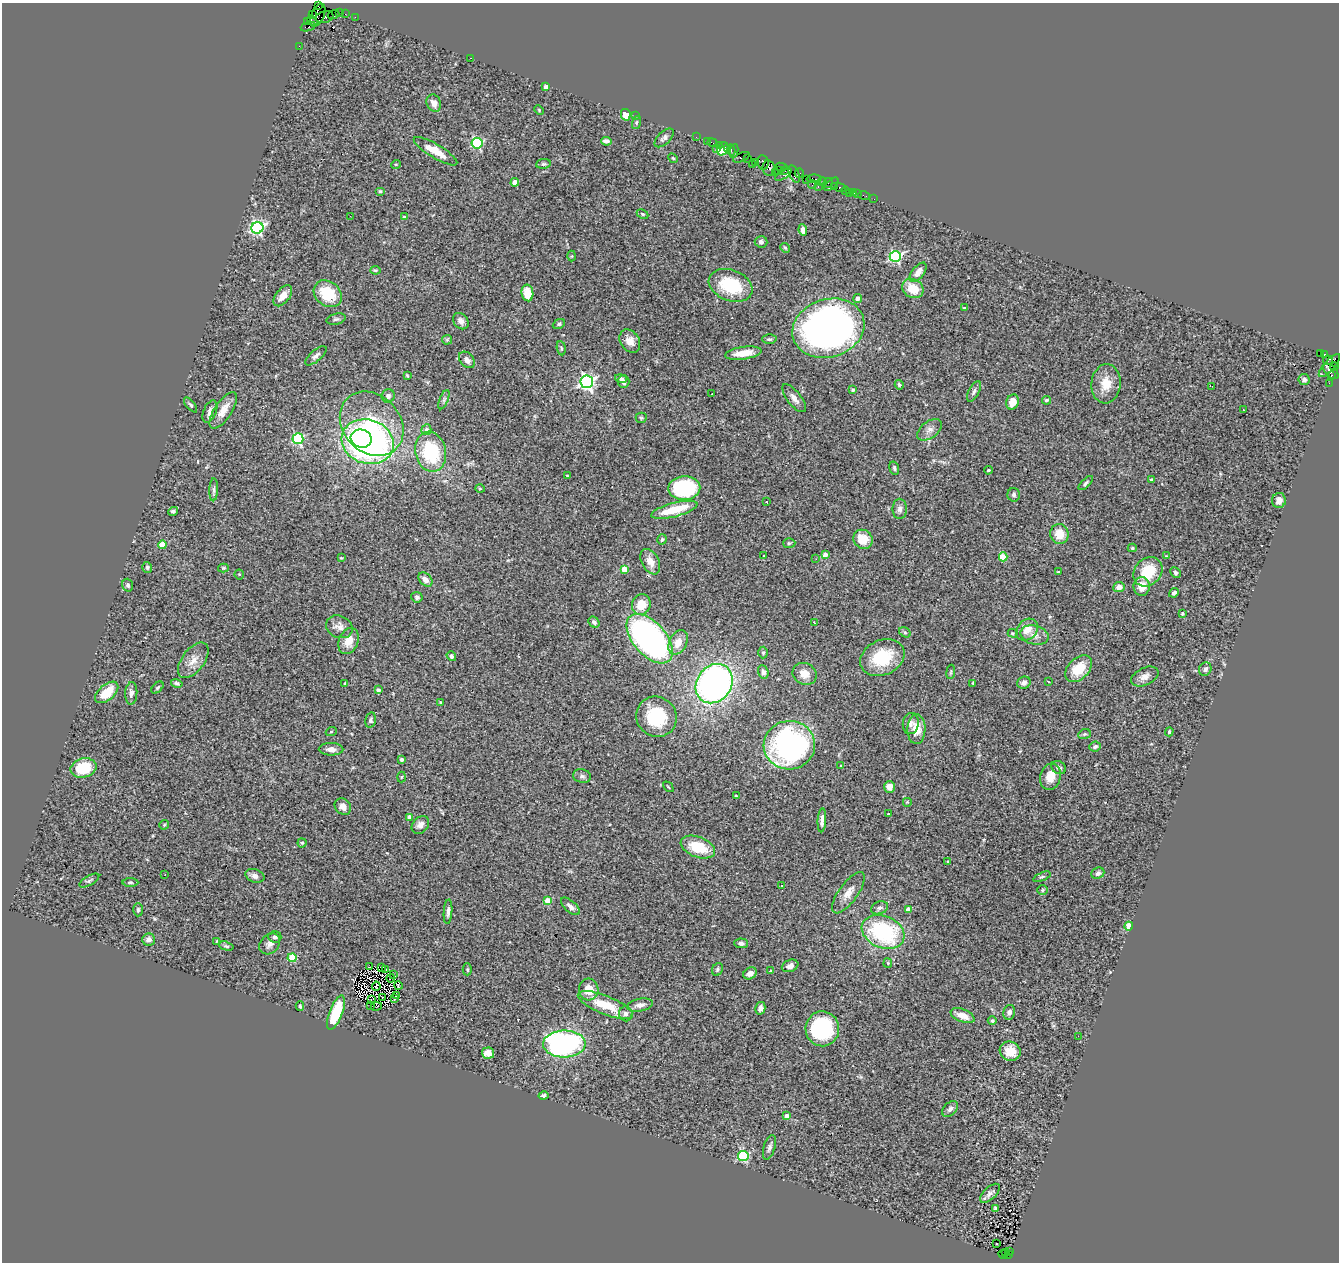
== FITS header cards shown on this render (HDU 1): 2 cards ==
NAXIS1  =                 1337
NAXIS2  =                 1260

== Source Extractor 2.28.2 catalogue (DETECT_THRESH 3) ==
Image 1337 x 1260 px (HDU 1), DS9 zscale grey, 1 PNG px = 1 image px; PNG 1341 x 1264 px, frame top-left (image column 1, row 1260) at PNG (2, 3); each listed source drawn as its Kron ellipse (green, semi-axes under 4 px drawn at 4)
Background 2.57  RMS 0.1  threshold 0.309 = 3 sigma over >= 5 px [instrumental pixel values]
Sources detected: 303; all 303 listed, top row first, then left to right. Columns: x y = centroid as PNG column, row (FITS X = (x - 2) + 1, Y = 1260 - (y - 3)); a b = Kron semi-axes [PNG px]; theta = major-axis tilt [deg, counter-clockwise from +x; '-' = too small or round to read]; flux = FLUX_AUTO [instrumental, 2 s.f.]
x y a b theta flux
318 6 3 2 - 80
339 12 4 2 - 130
345 14 2 2 - 30
313 15 4 3 - 110
318 15 12 6 66 840
334 15 6 2 19 160
324 17 9 6 13 930
355 17 2 2 - 49
312 21 6 2 -48 360
308 22 4 3 - 220
308 27 7 3 20 320
299 46 2 2 - 42
470 58 2 2 - 43
546 87 4 3 - 31
434 103 9 7 -65 43
539 110 5 3 - 6.3
626 115 6 5 - 97
635 116 3 2 - 100
636 122 7 3 71 8.6
696 137 2 2 - 52
664 138 12 6 44 23
606 141 5 4 - 21
707 141 3 2 - 150
477 143 5 5 - 770
712 143 5 2 - 91
719 145 2 2 - 150
717 148 3 3 - 300
728 148 3 2 - 180
723 149 7 5 62 270
731 150 6 2 -82 140
436 151 25 7 -31 110
734 151 7 2 82 170
741 157 9 3 22 360
673 158 5 4 - 8.9
748 158 3 2 - 44
755 162 2 2 - 56
763 162 7 5 -81 460
396 164 5 3 - 5.3
544 164 7 4 6 12
752 164 2 2 - 39
781 167 6 2 -7 360
769 168 8 6 -82 1400
778 170 2 2 - 100
784 171 4 3 - 460
775 172 2 2 - 84
799 173 5 3 - 310
794 174 9 4 -67 680
783 175 9 3 31 540
806 179 2 2 - 73
814 179 7 3 -1 190
515 182 4 4 - 79
822 182 4 4 - 220
828 183 5 2 - 170
831 184 9 3 42 180
812 185 4 3 - 180
835 186 2 2 - 130
818 187 3 2 - 340
840 188 6 3 -9 330
380 191 5 4 - 11
845 191 4 3 - 40
854 192 3 3 - 210
849 193 2 2 - 22
858 194 2 2 - 24
864 195 6 2 -19 36
874 199 2 2 - 17
643 214 6 4 -27 11
350 216 2 2 - 56
404 217 4 4 - 11
257 228 6 5 - 1300
803 230 6 4 -82 32
761 242 6 6 - 17
785 248 5 4 - 8.6
572 256 5 3 - 6.9
895 257 6 5 - 990
375 270 5 4 - 9.4
918 272 11 6 52 56
731 285 23 15 -21 370
913 288 11 9 -31 140
527 293 8 6 -80 120
328 294 15 12 -39 250
283 296 12 7 51 63
858 298 4 4 - 31
964 308 3 3 - 6.1
336 319 9 5 14 15
461 321 9 7 -49 36
559 324 6 4 24 14
828 328 37 29 17 3300
769 339 7 4 -1 14
447 340 5 5 - 7.3
630 341 12 9 -57 62
561 348 7 4 -82 11
743 353 18 6 8 100
1320 353 3 3 - 1100
1324 354 3 3 - 94
316 356 13 5 41 27
467 360 9 6 -46 28
1328 360 5 4 - 1000
1329 365 15 5 48 1200
1334 367 4 3 - 500
1331 371 9 5 -46 430
407 375 4 2 - 6.8
1331 375 3 3 - 120
621 379 6 4 -14 21
1304 380 5 5 - 22
587 382 6 6 - 2000
624 382 6 6 - 25
1329 383 2 2 - 41
1106 384 19 14 85 120
899 385 5 4 - 12
1212 386 2 2 - 4.7
853 390 4 3 - 9.7
974 391 11 5 62 20
712 394 3 2 - 16
388 396 7 6 - 26
794 398 17 7 -52 41
444 400 10 4 68 14
1047 400 4 4 - 13
1012 402 8 6 70 76
191 405 9 4 -50 13
223 410 21 8 57 84
1243 410 3 2 - 8.5
210 411 12 6 67 29
641 418 5 5 - 9.5
372 424 35 28 -47 600
426 430 5 5 - 31
929 430 14 8 37 40
298 439 5 5 - 720
361 439 11 9 -17 680
368 442 26 22 -19 2300
431 452 20 15 -77 440
894 468 7 4 -72 12
988 470 4 3 - 8
567 475 3 2 - 4.7
1152 480 4 3 - 20
1086 483 9 4 43 14
684 488 16 12 3 700
480 489 5 3 - 6.3
214 490 11 4 87 17
1014 495 6 6 - 17
1279 500 7 7 - 41
766 502 3 2 - 5.9
900 509 10 7 90 27
674 510 24 7 15 230
173 511 5 4 - 17
1059 534 10 9 - 110
662 539 5 4 - 11
863 539 10 9 - 130
789 543 6 5 - 10
162 545 4 4 - 160
1132 548 4 4 - 9.4
825 555 4 3 - 54
764 556 3 3 - 9.1
1166 556 4 3 - 5.2
1003 557 4 4 - 190
341 558 4 3 - 7.4
816 559 3 2 - 13
650 562 14 8 -62 63
147 567 5 5 - 9.4
223 568 5 4 - 9.2
624 569 4 4 - 130
1058 572 3 2 - 5.9
1148 572 16 13 46 220
1175 573 5 5 - 16
239 575 5 4 - 11
425 580 8 5 -46 44
128 585 6 5 - 15
1142 586 9 8 - 91
1119 587 5 5 - 47
1174 593 5 4 - 20
417 597 5 5 - 16
641 605 10 9 - 120
1182 614 3 3 - 15
594 622 6 5 - 21
814 622 3 2 - 4
339 627 13 11 -25 52
1027 630 12 9 46 77
905 632 6 4 -30 11
1013 633 5 4 - 7.9
1034 635 14 9 -14 50
650 639 29 16 -48 2600
348 641 13 9 66 88
678 642 13 8 63 82
763 653 6 5 - 9.9
451 656 5 4 - 19
882 658 23 17 24 300
193 660 20 11 52 80
1079 669 16 10 45 150
1205 669 7 6 - 21
763 672 7 5 -68 22
951 672 7 3 82 7.6
804 674 12 10 -28 76
1145 677 15 8 25 45
1048 681 4 2 - 4
177 683 6 4 -15 13
345 683 4 3 - 5.2
973 683 4 3 - 6.3
1024 683 7 6 - 27
714 684 21 17 54 2800
157 688 7 4 45 11
378 690 4 3 - 29
107 692 14 7 41 130
131 693 11 6 87 31
440 702 3 3 - 8.4
657 717 21 19 -45 370
371 720 8 5 77 15
911 724 11 8 83 34
916 729 15 9 89 110
331 732 5 3 - 7
1169 732 4 4 - 11
1084 734 6 4 21 10
789 745 25 24 - 1600
1095 747 6 5 - 13
331 749 12 6 -1 36
402 760 3 3 - 17
841 766 3 3 - 5.9
1059 767 8 6 -30 20
84 768 13 9 14 260
582 776 9 6 -11 21
401 777 5 3 - 6.2
1050 777 13 10 75 95
668 787 6 2 -45 5.6
889 787 6 5 - 55
736 796 3 3 - 8.2
907 802 5 5 - 8.3
343 807 9 7 -45 39
889 814 2 2 - 5
409 817 4 3 - 34
822 820 12 4 86 31
164 825 5 4 - 9.4
420 825 10 7 46 41
302 843 4 4 - 9.5
698 847 18 10 -21 210
948 861 3 3 - 6.9
1098 873 7 5 24 24
165 875 3 2 - 7.3
255 876 10 6 -19 34
1042 877 9 4 23 13
89 881 11 4 30 16
130 882 8 3 0 9.9
781 886 2 2 - 7.2
1042 890 5 5 - 9.8
848 893 24 9 54 72
548 901 4 4 - 100
570 906 11 5 -41 32
879 908 9 6 21 21
908 909 4 4 - 38
138 910 7 4 89 13
448 912 12 4 86 23
1129 926 4 3 - 130
883 932 22 16 -23 730
275 937 6 5 - 18
149 940 6 6 - 35
217 941 4 4 - 6.2
741 943 7 5 -4 19
270 944 11 9 45 37
226 946 7 4 -16 13
292 958 4 4 - 250
888 963 5 4 - 8
790 966 8 6 21 32
369 967 3 2 - 3
382 968 3 2 - 150
386 969 4 3 - 9.2
467 969 6 4 -89 10
717 969 7 5 60 13
771 971 3 3 - 11
750 973 7 5 33 33
393 974 2 2 - 5.4
391 978 4 2 - 3.6
398 985 4 2 - 2
376 986 4 2 - 4.3
589 990 11 10 - 99
397 995 4 3 - 0.92
382 998 3 2 - 5.2
371 999 3 2 - 7.1
395 999 4 3 - 14
370 1005 2 2 - 350
605 1005 29 9 -22 210
640 1005 13 6 10 40
300 1006 5 4 - 11
376 1006 5 2 - 2.7
760 1008 6 5 - 25
336 1012 18 6 69 310
1009 1012 7 6 - 28
626 1014 7 6 - 23
963 1016 12 6 -22 73
992 1021 4 3 - 9.1
822 1029 17 16 - 560
1078 1036 3 2 - 7.7
564 1044 21 13 1 1400
1010 1051 11 9 -25 100
488 1053 6 5 - 59
543 1096 5 4 - 13
950 1109 9 6 48 23
787 1116 4 4 - 58
769 1147 13 5 73 23
743 1156 5 5 - 630
990 1193 12 6 44 30
996 1209 4 3 - 20
997 1244 3 2 - 12
1009 1251 3 2 - 490
1006 1252 4 3 - 82
1003 1255 5 2 - 270
1008 1255 3 3 - 160